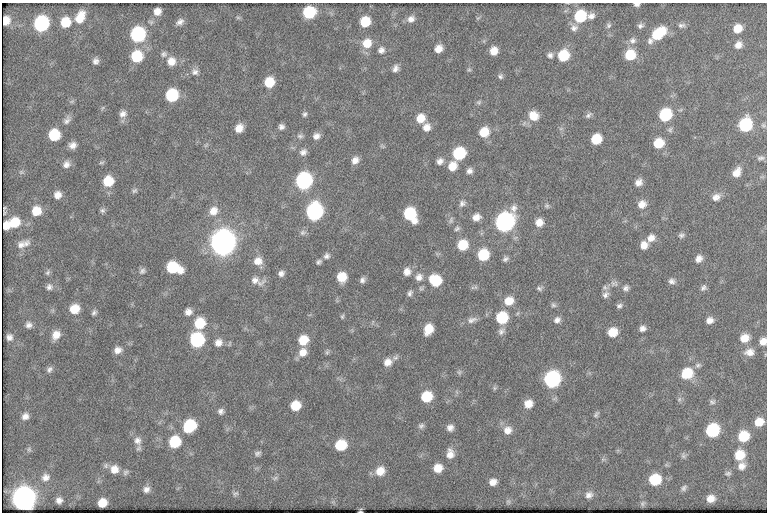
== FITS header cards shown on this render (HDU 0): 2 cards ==
NAXIS1  =                  765
NAXIS2  =                  510

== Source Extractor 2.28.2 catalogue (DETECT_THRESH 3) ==
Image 765 x 510 px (HDU 0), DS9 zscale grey, 1 PNG px = 1 image px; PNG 769 x 514 px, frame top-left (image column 1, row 510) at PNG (2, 3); no overlay
Background 51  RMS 6.2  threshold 18.5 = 3 sigma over >= 5 px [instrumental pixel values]
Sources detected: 208; all 208 listed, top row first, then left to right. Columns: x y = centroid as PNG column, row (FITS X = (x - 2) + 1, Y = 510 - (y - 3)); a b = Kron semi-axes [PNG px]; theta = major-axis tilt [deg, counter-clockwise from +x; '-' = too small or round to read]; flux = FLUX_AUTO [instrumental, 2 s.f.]
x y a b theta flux
637 4 6 4 -2 1200
157 11 7 7 - 3100
309 12 9 8 - 23000
580 16 10 9 - 21000
591 16 9 7 22 2100
80 17 13 8 64 7000
238 17 7 4 -1 590
411 19 9 8 - 2300
6 21 8 6 68 4800
65 22 9 9 - 9500
180 22 9 6 33 1900
365 22 8 8 - 10000
41 24 10 9 - 60000
609 25 7 7 - 950
681 25 10 6 4 1400
640 26 8 6 16 1200
574 28 11 9 20 2200
737 29 9 8 - 5600
658 33 15 9 37 17000
138 34 10 9 - 56000
632 40 9 9 - 2000
650 41 9 8 - 1700
367 43 11 10 - 6500
738 45 10 8 51 2900
438 49 7 6 - 3600
381 50 8 8 - 1800
494 51 8 7 - 4300
164 54 8 8 - 1300
550 55 8 8 - 1600
563 55 10 9 - 14000
630 55 10 9 - 11000
137 56 10 9 - 16000
95 61 8 7 - 1600
171 61 10 10 - 4300
395 68 8 6 65 1800
469 70 6 4 0 590
195 72 10 9 - 2000
500 76 7 6 - 980
269 82 9 8 - 9700
172 95 9 8 - 26000
72 101 7 4 19 650
479 102 7 6 - 840
102 108 6 4 70 550
123 114 10 8 34 2200
305 114 7 6 - 970
588 115 10 6 42 1200
665 115 10 8 46 25000
533 116 12 11 - 6000
420 118 9 9 - 6200
67 120 12 8 54 2100
745 125 10 9 - 33000
763 125 7 6 - 870
281 127 6 6 - 1500
426 127 9 9 - 3400
239 128 9 7 54 4100
670 130 8 6 56 1000
484 132 10 9 - 8300
54 135 9 8 - 16000
300 136 9 6 -9 1200
316 136 8 7 - 2300
596 139 8 8 - 11000
658 143 9 8 - 9700
72 145 8 7 - 2500
303 152 9 7 33 1900
459 153 9 8 - 23000
761 158 11 6 5 1300
355 160 9 7 47 2700
440 161 9 8 - 2100
101 163 8 4 1 670
66 164 10 9 - 2400
452 166 11 9 59 5400
469 171 8 7 - 1800
21 172 7 5 44 850
737 172 11 8 59 3800
108 181 9 9 - 10000
304 181 10 9 - 80000
638 182 9 7 49 2700
134 191 9 5 35 940
57 195 8 8 - 3100
716 197 11 8 27 2700
462 203 10 8 48 1600
642 204 11 9 31 3700
547 206 7 6 - 910
102 210 7 7 - 1000
36 211 9 9 - 7300
213 211 13 11 52 4500
314 212 10 9 - 93000
4 213 4 2 - 400
410 214 11 9 -58 26000
476 217 10 7 22 3200
451 220 10 6 79 1100
505 222 11 9 52 160000
539 222 8 8 - 3700
15 223 9 9 - 9500
6 226 8 6 78 3100
457 228 8 7 - 1100
303 232 8 7 - 1300
681 235 8 7 - 1200
651 238 10 8 45 3300
222 242 11 10 - 550000
26 244 13 9 52 2500
21 245 12 10 32 2700
463 245 9 9 - 11000
644 245 8 8 - 3600
483 255 9 8 - 16000
327 256 8 8 - 1400
505 259 7 6 - 1200
699 259 9 7 53 2600
258 261 11 10 - 4100
319 262 7 5 46 990
173 267 12 8 -17 21000
142 271 9 7 40 1300
48 272 8 6 64 900
407 272 10 9 - 3100
281 273 7 6 - 1700
342 277 8 8 - 8000
419 277 10 9 - 2700
255 280 21 8 -7 3300
362 280 7 6 - 1400
435 280 10 9 - 16000
672 281 8 7 - 1500
614 283 12 8 -1 2000
49 287 8 8 - 1600
475 287 6 4 -71 590
539 288 7 6 - 960
626 288 9 7 39 1500
703 288 8 6 51 1300
410 293 8 6 69 1200
605 295 11 8 47 2100
509 301 10 9 - 6000
553 305 7 6 - 950
619 306 8 6 13 1100
75 309 9 9 - 7200
188 312 8 8 - 2500
94 313 7 5 46 1100
518 313 6 4 70 600
342 316 6 5 - 650
502 318 9 9 - 19000
472 320 14 7 18 2300
557 320 8 7 - 1900
710 320 8 7 - 2400
200 323 11 10 - 12000
28 325 7 7 - 1700
428 329 10 7 66 6900
643 329 7 6 - 1800
501 331 11 8 45 1700
613 332 9 8 - 6600
56 335 11 8 59 3900
9 337 6 5 - 1700
744 338 10 9 - 5200
197 340 10 9 - 45000
303 340 9 8 - 8700
763 341 8 8 - 3100
218 343 10 9 - 2800
118 350 9 7 20 2700
303 352 11 10 - 4000
327 352 6 6 - 720
749 352 13 9 3 3500
388 362 11 10 - 3600
698 365 8 6 12 1100
49 369 9 6 54 1300
459 372 7 5 69 820
687 373 10 9 - 14000
552 379 10 9 - 78000
494 388 7 4 90 660
426 397 9 8 - 12000
679 399 7 6 - 840
712 402 8 6 -7 1000
528 404 8 8 - 4600
295 406 8 8 - 9000
221 411 7 7 - 1500
596 414 9 5 55 840
25 416 8 8 - 2300
759 422 9 8 - 5900
190 426 10 8 48 25000
421 426 8 7 - 1100
450 428 7 7 - 2100
507 430 11 10 - 3700
712 430 9 8 - 34000
743 436 10 9 - 13000
137 441 12 10 -71 3000
175 442 9 9 - 19000
341 445 9 8 - 14000
29 449 7 5 -46 710
257 453 9 6 15 1200
450 454 12 9 -89 3500
683 455 8 7 - 1000
739 455 10 10 - 8900
741 466 10 9 - 2900
438 468 8 8 - 5500
114 469 10 10 - 4300
380 471 10 9 - 5700
125 472 8 7 - 1100
728 473 8 6 6 930
45 477 10 9 - 2400
275 478 8 5 44 910
655 480 9 8 - 17000
493 482 8 6 20 2900
684 488 9 6 52 1100
146 489 8 8 - 2100
235 493 9 6 22 1100
589 495 10 9 - 2200
23 499 11 10 - 430000
711 499 7 6 - 3700
59 500 6 5 - 1800
102 503 8 7 - 5600
642 503 8 6 55 720
360 511 4 3 - 550
At the frame edge (FLAGS 8, measured only in part): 3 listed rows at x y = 637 4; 763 341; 360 511